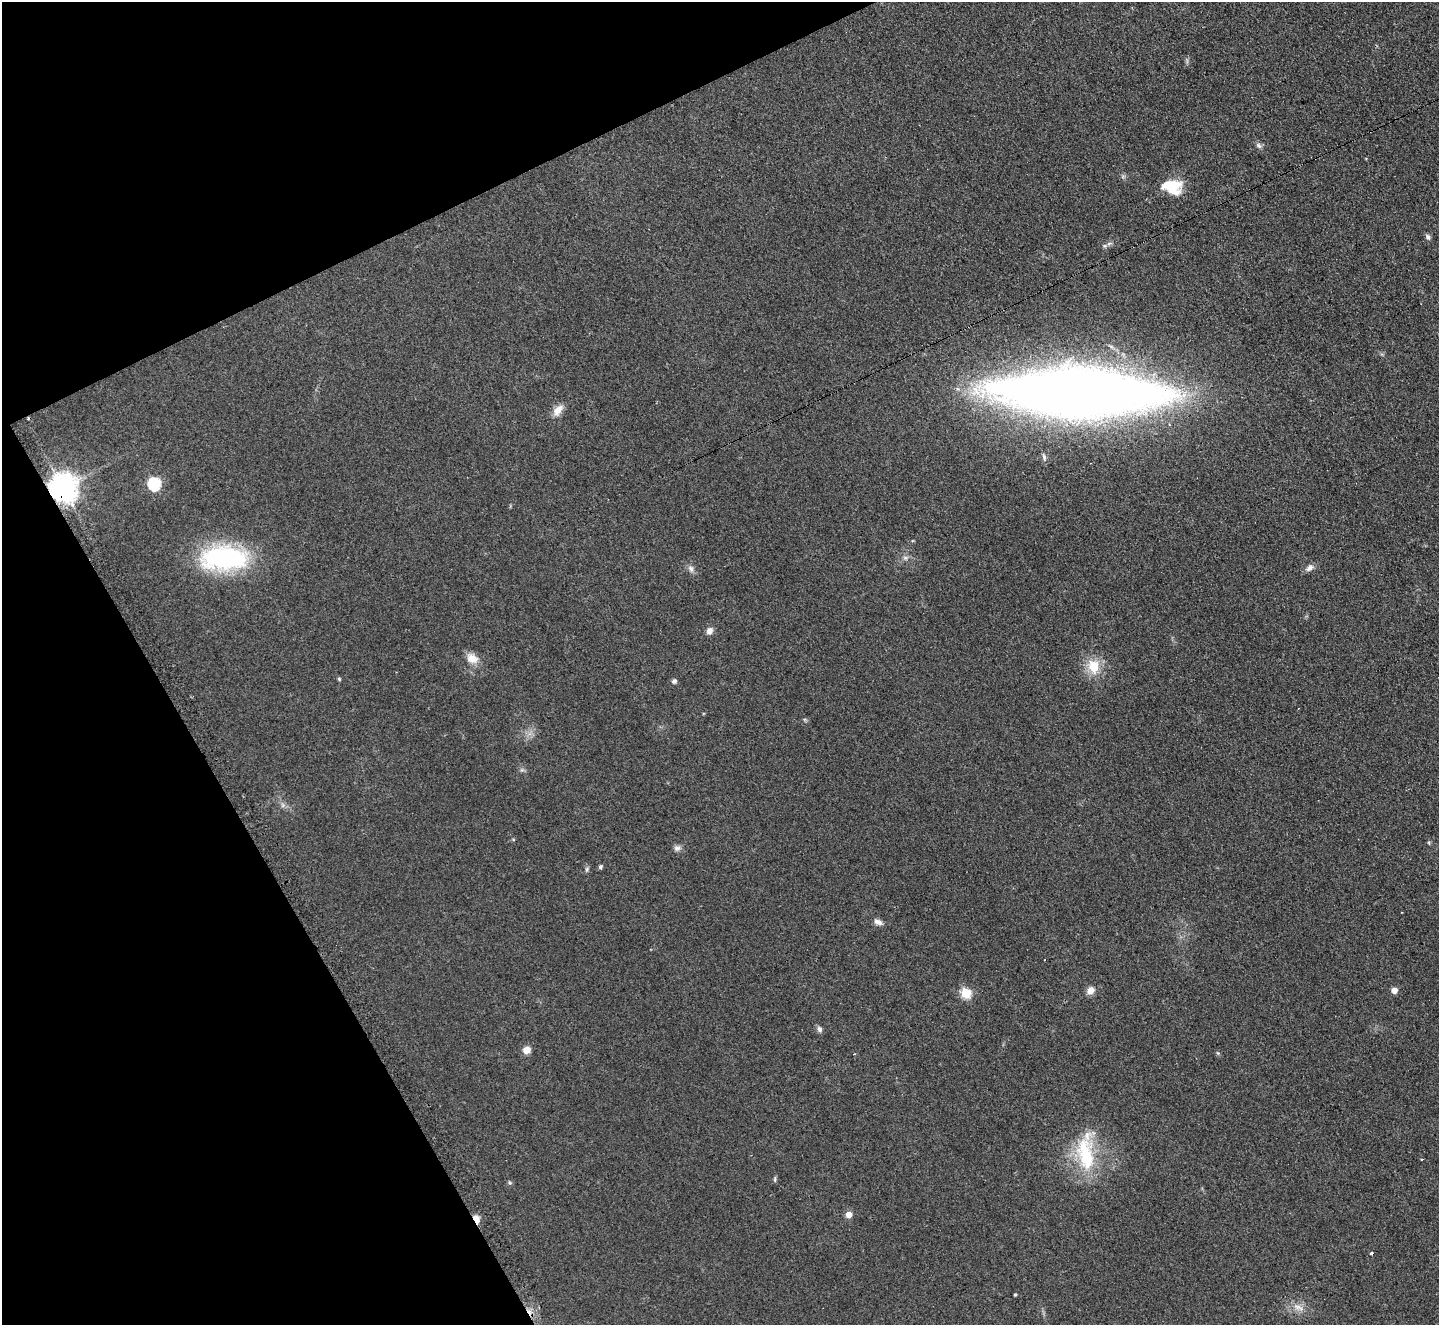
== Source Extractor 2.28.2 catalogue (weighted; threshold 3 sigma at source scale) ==
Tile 5 of 4 x 4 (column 1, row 2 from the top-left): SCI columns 8-1444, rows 2804-4126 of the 5771 x 5747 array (HDU 1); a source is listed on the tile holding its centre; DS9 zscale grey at full resolution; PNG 1441 x 1327 px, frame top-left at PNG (2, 2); no overlay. Shown black and unused: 23% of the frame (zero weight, under 2 of 3 exposures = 2% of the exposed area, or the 3 px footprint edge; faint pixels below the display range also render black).
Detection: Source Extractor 2.28.2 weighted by HDU 2 'WHT'; one run over the whole footprint, this tile lists its part. Background 0.108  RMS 0.011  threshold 0.051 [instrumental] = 3 sigma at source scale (4.5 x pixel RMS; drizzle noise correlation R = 1.50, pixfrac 1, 0.05/0.05 arcsec/px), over >= 5 px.
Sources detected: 44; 3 cosmic-ray / hot-pixel residue — not listed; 1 inside a brighter listed object's ellipse — not listed separately; the other 40 listed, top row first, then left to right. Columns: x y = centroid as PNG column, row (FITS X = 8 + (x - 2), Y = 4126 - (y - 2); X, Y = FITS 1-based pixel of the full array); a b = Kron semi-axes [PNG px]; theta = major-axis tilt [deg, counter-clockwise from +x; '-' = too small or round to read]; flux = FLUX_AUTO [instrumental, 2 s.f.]
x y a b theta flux
1259 145 9 6 -45 3.6
1173 186 20 18 6 30
1428 237 8 6 -50 2.9
1104 246 8 6 0 2.6
1080 392 111 30 -2 2600
558 410 18 10 53 10
1044 457 9 5 -75 3
154 484 6 6 - 150
63 488 9 8 - 1700
224 558 48 24 1 180
905 558 7 6 - 3.3
1309 568 12 7 33 5.4
691 569 10 7 -66 4.5
709 631 9 8 - 6.1
472 658 16 12 -30 13
1094 667 11 10 - 30
339 679 5 4 - 1.4
674 681 6 6 - 3
522 770 7 4 -17 2.2
283 805 7 4 -89 2.4
677 848 9 7 -3 4.2
600 867 5 5 - 2
587 869 7 5 78 2.2
878 922 12 7 -22 5.3
1090 990 10 8 39 7.5
1394 990 5 5 - 9.5
966 993 5 5 - 69
819 1029 8 6 -67 3.5
527 1050 9 8 - 8
1218 1053 6 4 -45 1.4
854 1054 3 3 - 1
1086 1154 48 22 -82 73
1421 1160 3 2 - 1.4
775 1179 9 4 -90 1.7
510 1183 6 5 - 1.8
848 1215 5 5 - 12
476 1219 10 6 -62 10
1371 1253 4 3 - 3.3
1015 1295 3 3 - 1.5
1298 1307 17 8 -24 10
Overlapping masked pixels (flux is a lower limit): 3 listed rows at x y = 1080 392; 63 488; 476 1219